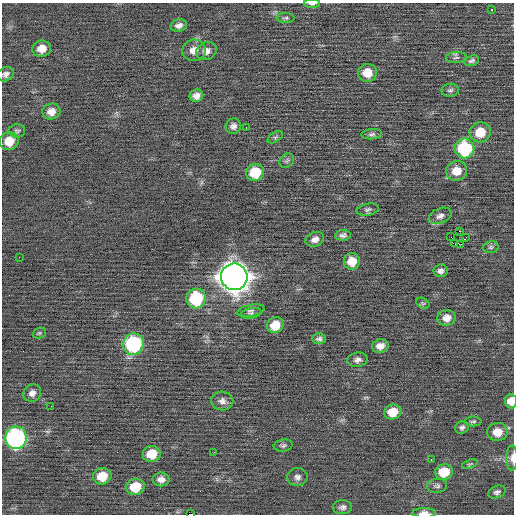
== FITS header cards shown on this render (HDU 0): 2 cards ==
NAXIS1  =                  512 / Axis length
NAXIS2  =                  512 / Axis length

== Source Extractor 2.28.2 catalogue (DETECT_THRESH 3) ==
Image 512 x 512 px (HDU 0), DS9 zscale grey, 1 PNG px = 1 image px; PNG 516 x 516 px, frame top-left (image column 1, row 512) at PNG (2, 3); each listed source drawn as its Kron ellipse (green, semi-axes under 4 px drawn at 4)
Background -0.0388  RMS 0.73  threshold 2.19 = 3 sigma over >= 5 px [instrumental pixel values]
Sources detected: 76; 1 with non-positive FLUX_AUTO (blend fragments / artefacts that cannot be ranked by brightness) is neither listed nor drawn; the other 75 listed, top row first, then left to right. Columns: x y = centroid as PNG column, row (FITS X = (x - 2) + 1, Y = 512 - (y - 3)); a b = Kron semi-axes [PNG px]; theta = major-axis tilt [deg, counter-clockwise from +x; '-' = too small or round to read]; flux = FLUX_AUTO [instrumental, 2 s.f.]
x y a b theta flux
312 4 8 3 0 110
491 10 3 2 - 110
286 18 9 5 -1 110
179 25 8 6 14 210
42 49 9 8 - 510
194 50 11 10 - 480
206 51 10 8 25 290
456 58 10 5 5 140
472 61 8 5 18 120
367 73 9 9 - 730
6 74 9 7 29 190
450 90 9 6 7 130
196 96 7 6 - 290
51 111 9 8 - 360
233 126 8 7 - 210
246 127 3 2 - 85
17 131 8 6 0 120
480 132 11 10 - 940
372 134 10 5 4 120
275 137 8 5 33 110
9 141 9 9 - 760
465 148 10 10 - 3500
287 161 8 6 44 110
456 171 11 10 - 700
255 172 9 8 - 1400
368 210 11 6 11 140
440 216 12 7 22 230
460 231 2 2 - 510
343 235 8 5 7 140
451 236 2 2 - 260
466 237 2 2 - 34
315 239 9 7 20 270
455 243 2 2 - 78
461 244 3 2 - 38
491 247 8 6 15 100
19 257 2 2 - 52
352 261 8 8 - 670
440 271 7 6 - 170
234 277 13 13 - 73000
196 298 10 9 - 3300
423 303 7 5 -29 74
251 311 14 6 11 180
251 313 10 5 10 140
447 318 9 8 - 380
275 325 8 7 - 1000
39 333 7 5 21 79
319 339 7 5 -1 140
134 344 11 10 - 5300
380 346 8 6 13 360
357 360 10 7 9 220
32 393 9 8 - 280
222 401 11 9 -1 260
511 401 7 6 - 500
51 406 2 2 - 19
393 412 9 7 10 890
473 421 8 5 1 96
462 427 7 6 - 130
497 432 10 9 - 660
16 438 11 10 - 12000
283 445 9 6 9 120
214 452 2 2 - 83
152 454 9 8 - 930
512 458 12 5 90 220
431 460 3 2 - 280
470 464 8 3 18 61
444 472 9 7 12 1200
102 476 9 8 - 890
297 477 10 9 - 210
161 479 8 7 - 310
437 486 10 7 5 140
135 487 9 8 - 1200
497 492 9 6 20 150
342 507 9 7 2 180
424 513 12 5 0 350
190 514 4 2 - 1100
At the frame edge (FLAGS 8, measured only in part): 6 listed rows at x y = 312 4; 6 74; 511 401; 512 458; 424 513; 190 514
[1 non-positive-flux detection neither listed nor drawn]